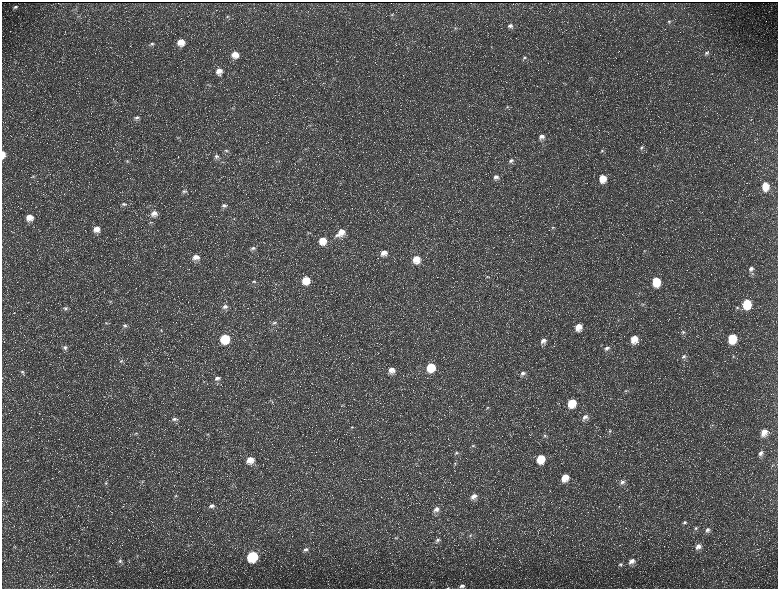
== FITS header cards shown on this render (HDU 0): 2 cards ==
NAXIS1  =                 1552 / length of data axis 1
NAXIS2  =                 1173 / length of data axis 2

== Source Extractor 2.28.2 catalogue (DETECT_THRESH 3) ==
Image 1552 x 1173 px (HDU 0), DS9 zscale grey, zoomed out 1/2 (1 PNG px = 2 x 2 image px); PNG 780 x 591 px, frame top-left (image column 1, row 1173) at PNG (2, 2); no overlay
Background 223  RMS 10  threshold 30.2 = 3 sigma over >= 5 px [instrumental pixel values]
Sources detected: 167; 32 cannot appear on this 1/2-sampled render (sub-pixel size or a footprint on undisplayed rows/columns) and are not listed; the other 135 listed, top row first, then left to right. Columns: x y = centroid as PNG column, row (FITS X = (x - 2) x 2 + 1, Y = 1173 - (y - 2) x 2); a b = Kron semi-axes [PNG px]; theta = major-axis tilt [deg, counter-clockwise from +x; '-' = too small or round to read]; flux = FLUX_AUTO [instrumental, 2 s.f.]
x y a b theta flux
15 7 7 4 27 5200
75 9 5 2 - 1800
392 14 6 3 6 2500
78 16 5 3 - 2000
227 16 5 4 - 2800
669 21 5 4 - 2700
510 26 7 6 - 6700
455 28 5 3 - 2400
181 42 7 7 - 25000
152 44 6 4 0 4500
706 53 6 6 - 5800
235 54 7 7 - 23000
525 57 5 4 - 3600
337 61 4 2 - 1400
219 71 8 7 - 17000
334 79 4 2 - 1400
207 84 5 3 - 2200
507 107 5 4 - 2700
232 108 5 3 - 2300
136 117 8 5 12 6900
310 125 4 3 - 1800
541 136 7 5 18 10000
178 137 6 4 9 2900
641 147 5 4 - 3000
305 149 4 3 - 1700
226 151 7 4 -14 4600
602 151 4 4 - 2400
3 154 7 3 -88 18000
216 156 8 5 21 6600
511 160 7 5 20 6000
127 161 6 4 -7 3100
277 161 4 2 - 1500
222 162 5 3 - 2700
33 176 5 4 - 2700
496 177 7 6 - 9100
602 178 7 6 - 32000
765 186 8 6 -83 39000
184 191 7 6 - 5700
124 204 8 4 1 5400
224 206 8 6 17 7700
154 213 8 8 - 15000
29 217 8 7 - 23000
151 223 4 4 - 2100
553 228 5 4 - 2600
97 229 7 7 - 19000
341 232 13 8 38 27000
308 233 7 3 9 2800
322 240 7 7 - 33000
253 248 8 6 9 7400
644 251 4 3 - 1600
384 253 8 7 - 18000
196 257 8 7 - 17000
416 259 8 8 - 32000
751 269 7 5 60 8300
752 273 4 4 - 3300
487 277 5 4 - 3000
306 280 8 7 - 43000
254 281 6 5 - 4700
656 281 7 6 - 65000
276 284 3 2 - 1500
115 289 4 3 - 2000
111 301 5 4 - 2800
643 304 4 3 - 1700
746 304 7 6 - 90000
225 307 9 6 6 10000
737 307 6 4 56 4100
65 308 7 5 -5 5100
618 320 4 3 - 1400
106 323 5 4 - 2700
274 323 6 5 - 5400
125 325 6 4 8 5200
578 327 8 6 78 24000
161 331 5 3 - 2200
683 332 5 4 - 3300
225 338 7 7 - 92000
732 338 7 6 - 75000
634 339 8 6 82 32000
543 341 8 6 37 11000
65 347 7 5 -25 6500
607 348 7 5 32 7600
684 356 6 5 - 4700
733 356 4 3 - 1400
121 361 7 4 8 4300
431 367 7 7 - 64000
391 370 8 7 - 16000
22 372 6 5 - 4300
523 373 8 5 31 7800
217 378 8 6 8 9600
626 390 5 4 - 2300
271 400 5 2 - 1700
572 403 7 6 - 53000
342 406 5 4 - 3100
487 408 4 3 - 2400
585 417 8 6 38 11000
174 419 8 5 7 7000
712 425 4 3 - 2000
352 427 5 3 - 2500
609 431 6 4 26 3100
764 432 9 6 71 23000
136 433 5 4 - 2700
208 434 4 4 - 2500
545 436 5 4 - 3900
473 446 6 4 16 3900
456 453 6 5 - 4500
761 453 8 5 52 8900
540 459 7 6 - 53000
250 460 8 8 - 26000
455 463 4 3 - 2200
416 464 4 2 - 1500
773 465 4 3 - 2000
565 477 7 6 - 32000
142 481 4 3 - 2000
622 482 7 5 34 6500
106 483 5 4 - 2500
232 486 4 2 - 1300
176 496 5 4 - 3300
474 496 8 6 20 14000
211 506 8 5 11 8300
619 507 3 3 - 1200
436 509 8 6 26 11000
684 522 5 4 - 3900
696 528 6 4 39 4300
707 530 7 5 43 7200
470 535 5 4 - 3600
396 538 5 4 - 2300
438 540 7 5 2 6200
698 546 8 6 47 12000
306 549 7 5 17 6800
252 556 7 6 - 160000
120 561 6 5 - 5200
632 561 8 6 34 14000
620 564 6 5 - 4300
431 582 4 2 - 1300
462 586 7 4 19 6300
447 588 4 2 - 1000
At the frame edge (FLAGS 8, measured only in part): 3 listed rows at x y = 3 154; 462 586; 447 588
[32 sub-pixel or undisplayed-footprint detections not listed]